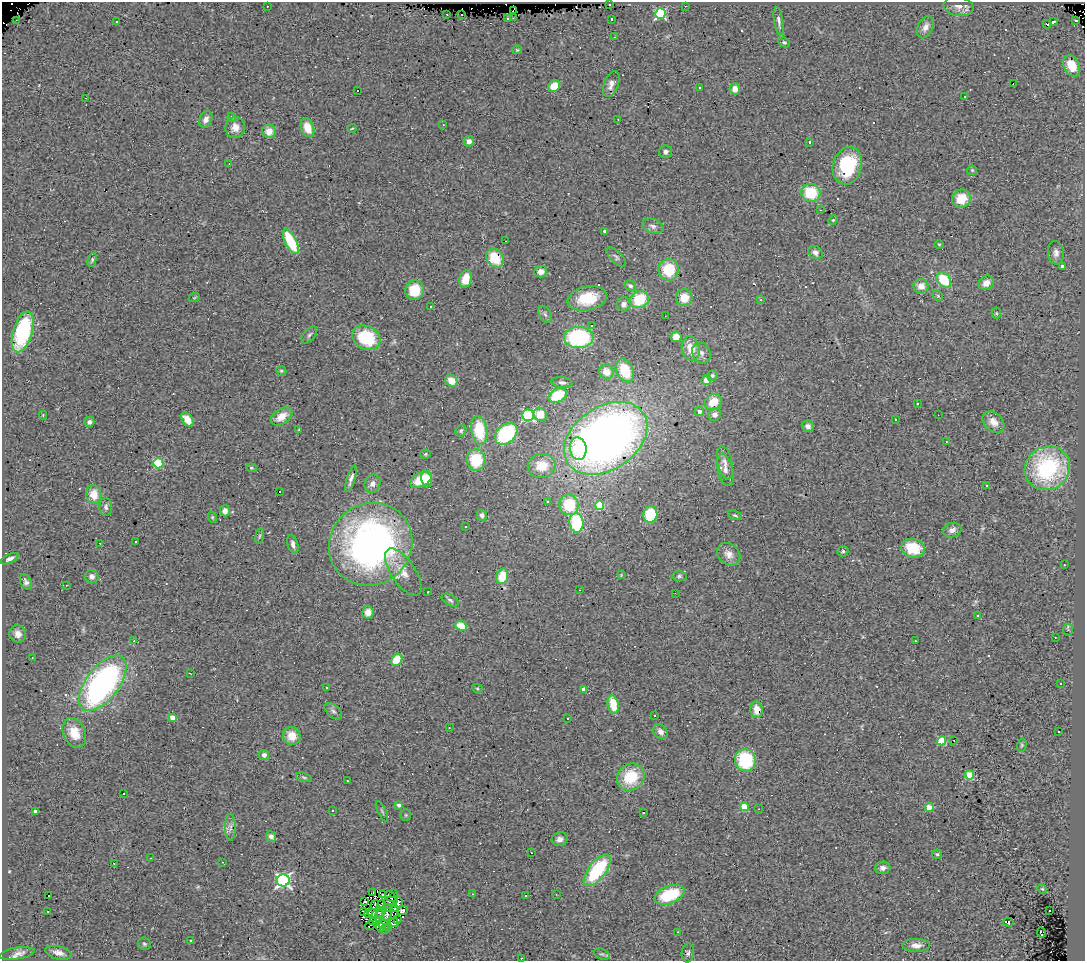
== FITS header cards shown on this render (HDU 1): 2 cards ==
NAXIS1  =                 1083
NAXIS2  =                  959

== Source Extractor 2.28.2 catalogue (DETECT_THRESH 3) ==
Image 1083 x 959 px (HDU 1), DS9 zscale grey, 1 PNG px = 1 image px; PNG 1087 x 963 px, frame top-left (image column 1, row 959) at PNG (2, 2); each listed source drawn as its Kron ellipse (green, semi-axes under 4 px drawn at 4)
Background 0.873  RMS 0.21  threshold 0.638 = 3 sigma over >= 5 px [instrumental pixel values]
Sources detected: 267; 2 with non-positive FLUX_AUTO (blend fragments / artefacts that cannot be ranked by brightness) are neither listed nor drawn; the other 265 listed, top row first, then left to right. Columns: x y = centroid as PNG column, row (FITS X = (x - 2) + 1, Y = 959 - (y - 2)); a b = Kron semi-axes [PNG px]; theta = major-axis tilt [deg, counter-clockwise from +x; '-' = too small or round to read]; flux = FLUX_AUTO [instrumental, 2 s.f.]
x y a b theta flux
609 4 3 3 - 100
267 6 2 2 - 9.1
685 6 2 2 - 8.7
959 6 15 9 -9 100
513 11 3 2 - 19
447 14 3 2 - 24
462 14 2 2 - 15
660 14 5 5 - 1400
508 18 3 3 - 35
513 18 3 2 - 18
611 19 3 3 - 24
16 20 3 2 - 12
1076 20 3 3 - 77
779 21 14 4 -80 50
117 22 3 2 - 15
1053 22 4 3 - 240
1047 24 4 2 - 28
925 27 12 7 63 93
614 37 3 2 - 22
784 42 6 4 -25 23
517 50 5 3 - 15
1072 66 11 7 -65 290
611 84 13 7 68 87
1013 84 2 2 - 9.7
554 86 6 5 - 240
699 88 3 3 - 33
735 89 6 5 - 120
358 90 3 3 - 150
965 96 3 3 - 30
86 98 3 2 - 9
232 117 4 4 - 15
206 119 8 6 64 69
618 119 2 2 - 7.8
443 125 3 2 - 21
235 127 10 10 - 130
307 128 10 6 -70 240
352 128 5 3 - 12
269 131 6 6 - 150
469 141 5 5 - 72
809 142 2 2 - 16
665 152 6 6 - 46
229 164 2 2 - 7.2
847 166 19 14 75 840
972 170 5 4 - 17
811 193 9 9 - 540
961 199 9 9 - 310
820 210 3 2 - 12
833 220 5 4 - 16
653 226 11 7 -21 58
605 231 4 3 - 43
506 241 3 2 - 23
291 242 13 5 -63 630
939 244 5 3 - 12
815 253 8 6 -34 52
1056 253 12 8 -86 77
616 257 12 5 -45 40
495 258 10 8 -56 490
92 260 7 4 75 24
1063 266 4 3 - 47
669 270 11 10 - 490
541 272 6 5 - 110
466 279 9 6 74 270
944 280 8 6 -48 530
986 283 8 7 - 130
630 286 6 5 - 30
921 286 7 7 - 130
415 290 10 9 - 410
938 296 6 4 -45 23
194 298 6 3 19 13
587 298 20 12 12 470
684 298 8 8 - 220
639 300 9 8 - 490
761 300 3 3 - 37
624 304 7 7 - 55
431 307 3 2 - 21
996 313 5 5 - 19
545 314 9 5 -62 41
665 316 2 2 - 9
592 326 2 2 - 9.7
23 332 21 9 73 1300
309 335 10 5 50 37
676 337 5 5 - 130
366 338 15 11 -28 780
579 338 15 10 0 1400
691 348 12 9 -75 230
701 353 11 9 -61 72
625 370 12 8 -64 410
281 371 5 4 - 19
606 372 7 7 - 160
712 376 5 5 - 32
706 380 5 4 - 120
451 381 6 5 - 210
562 382 10 5 -6 40
558 395 9 6 26 460
713 402 9 7 42 250
917 404 3 3 - 66
699 411 4 4 - 51
540 414 7 6 - 250
715 414 7 6 - 62
43 415 4 4 - 12
528 415 6 6 - 1400
938 415 2 2 - 7.4
282 416 12 7 33 180
187 419 8 5 -55 170
896 420 3 2 - 17
89 422 5 5 - 37
993 422 12 9 -43 140
808 426 6 5 - 57
299 430 4 3 - 14
479 430 14 8 -81 540
461 431 6 5 - 24
506 434 12 9 42 1100
606 438 45 31 34 8400
946 441 3 2 - 21
578 449 11 8 -81 420
426 454 5 4 - 16
476 460 10 9 - 500
158 463 5 5 - 900
725 463 17 7 -78 98
542 466 14 12 10 340
251 468 5 4 - 19
1047 468 23 21 31 1700
725 470 16 7 -77 110
351 479 13 4 72 41
426 479 8 5 -75 140
421 480 12 7 29 410
372 484 9 7 69 72
986 486 3 3 - 37
279 492 3 3 - 230
94 495 9 7 -81 200
547 501 3 3 - 35
569 505 10 9 - 560
600 505 4 4 - 520
106 507 9 6 -90 48
225 511 5 5 - 98
482 515 5 5 - 42
650 515 8 7 - 590
735 515 7 4 -20 24
212 517 6 4 -73 18
576 523 10 7 -83 1100
466 527 3 2 - 12
952 530 9 7 17 76
259 536 8 4 81 22
136 542 3 3 - 29
100 543 3 2 - 12
293 544 10 5 -75 67
371 544 43 40 41 5500
913 548 12 9 -14 440
843 551 6 5 - 26
729 554 13 10 -42 110
10 559 9 4 24 48
1064 565 3 2 - 30
403 572 27 12 -56 230
621 575 4 4 - 11
502 576 8 5 74 250
679 576 7 5 0 29
92 577 7 6 - 67
26 582 8 5 -66 44
66 585 3 3 - 14
579 590 2 2 - 12
428 592 2 2 - 7.9
675 593 3 2 - 12
450 600 9 5 -30 36
368 613 6 5 - 140
978 615 3 3 - 87
461 626 6 4 -22 350
1068 630 6 5 - 25
18 634 8 8 - 85
1055 638 3 2 - 9.2
134 641 3 2 - 24
915 641 2 2 - 10
32 658 3 2 - 13
397 660 6 5 - 390
190 673 3 2 - 8.9
103 683 33 16 53 4100
1060 683 2 2 - 8.5
327 688 3 2 - 19
477 688 5 3 - 15
584 689 4 4 - 120
613 704 9 5 -77 340
757 710 8 6 -87 160
333 711 10 6 -41 47
655 715 3 3 - 270
173 718 4 4 - 200
568 719 3 2 - 24
449 728 3 3 - 10
660 731 8 6 -47 76
1059 732 3 2 - 15
74 733 15 11 -66 240
292 736 9 8 - 220
954 740 3 2 - 14
942 741 4 4 - 550
1022 745 7 4 74 21
264 755 5 5 - 45
745 760 11 10 - 840
970 775 4 4 - 450
304 777 8 4 -19 26
631 777 14 13 - 540
347 781 3 2 - 24
123 793 3 3 - 87
399 805 4 3 - 61
744 807 4 4 - 530
929 807 4 4 - 370
759 809 3 2 - 9.3
333 810 3 3 - 32
382 811 11 3 -64 21
36 812 4 3 - 87
643 813 3 3 - 350
406 815 6 5 - 22
230 827 13 5 -90 65
271 836 5 4 - 80
560 839 8 7 - 77
531 853 2 2 - 12
937 854 5 5 - 21
150 858 3 2 - 12
223 862 3 2 - 7.6
114 863 3 2 - 290
883 868 7 6 - 74
597 870 19 8 52 990
283 880 6 6 - 3400
1042 889 5 4 - 14
373 893 3 2 - 6.8
393 893 2 2 - 6
472 894 3 3 - 9.1
556 894 2 2 - 11
383 895 3 2 - 15
670 895 16 9 20 680
49 896 3 2 - 35
390 896 6 2 -45 12
526 896 3 2 - 85
390 901 7 2 5 3
365 902 2 2 - 10
398 903 5 4 - 17
375 905 5 2 - 0.39
381 905 5 3 - 13
388 908 5 2 - 27
395 908 3 2 - 21
48 911 3 2 - 8.6
363 911 3 2 - 5.4
403 911 6 4 22 56
1050 911 2 2 - 17
369 913 3 2 - 9.3
373 913 4 3 - 8.2
379 913 8 2 31 3
387 914 7 4 71 11
379 916 6 2 76 14
398 920 3 2 - 9.5
375 921 6 2 10 6.2
394 922 5 3 - 9.3
1008 922 5 3 - 81
383 923 8 4 -50 21
370 925 5 2 - 18
380 927 5 3 - 7.5
389 928 4 2 - 18
385 929 5 3 - 22
678 932 3 2 - 150
1041 932 5 3 - 45
191 941 3 3 - 34
144 944 6 6 - 27
916 945 14 6 0 86
17 953 18 6 8 82
58 953 13 6 -14 92
688 953 9 6 84 43
602 954 8 5 -22 33
521 958 2 2 - 8.6
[2 non-positive-flux detections neither listed nor drawn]